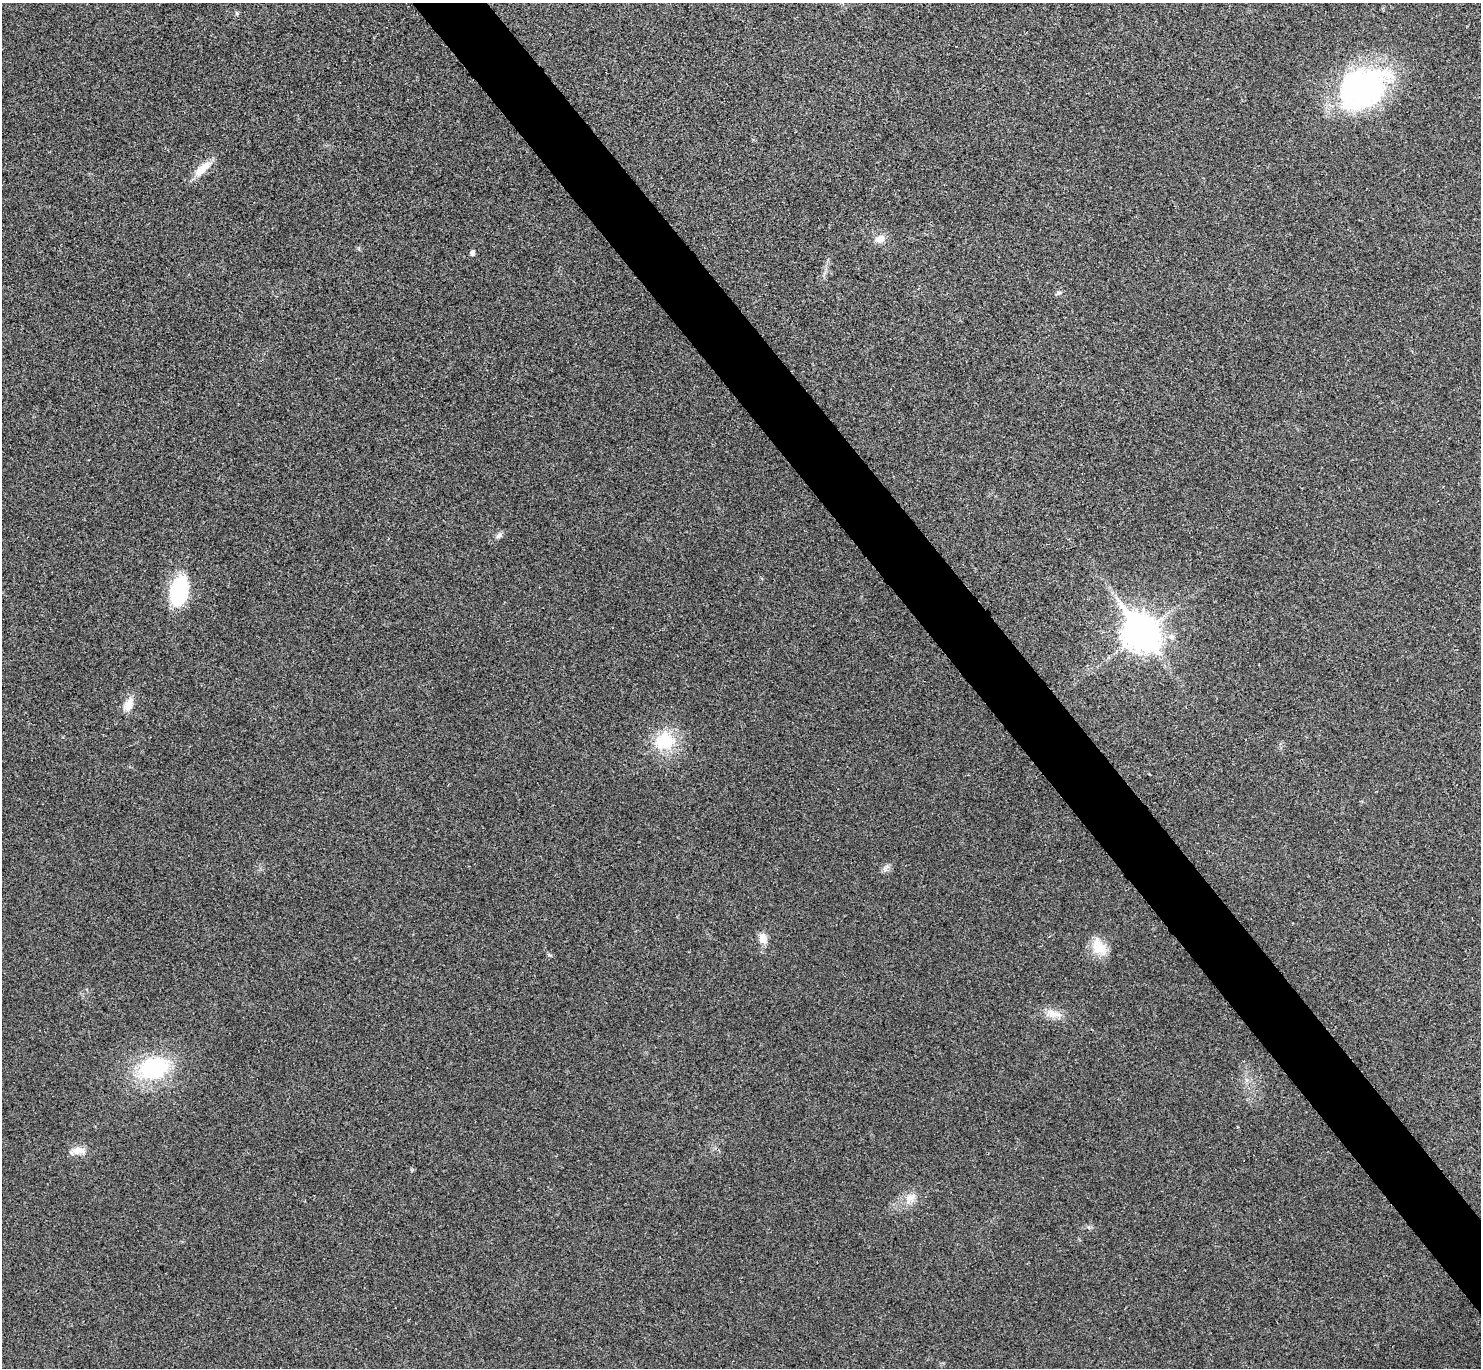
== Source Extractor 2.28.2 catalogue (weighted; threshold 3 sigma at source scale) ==
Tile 6 of 4 x 4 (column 2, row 2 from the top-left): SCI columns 1486-2964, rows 2894-4259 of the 5931 x 5927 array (HDU 1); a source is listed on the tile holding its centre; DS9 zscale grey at full resolution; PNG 1483 x 1370 px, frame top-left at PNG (2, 3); no overlay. Shown black and unused: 5% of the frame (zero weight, under 3 of 4 exposures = <1% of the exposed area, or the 3 px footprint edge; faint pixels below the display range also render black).
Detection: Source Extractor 2.28.2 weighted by HDU 2 'WHT'; one run over the whole footprint, this tile lists its part. Background 0.0202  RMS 0.0059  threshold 0.0267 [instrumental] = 3 sigma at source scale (4.5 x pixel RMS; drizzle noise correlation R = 1.50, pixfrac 1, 0.05/0.05 arcsec/px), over >= 5 px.
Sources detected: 19; all 19 listed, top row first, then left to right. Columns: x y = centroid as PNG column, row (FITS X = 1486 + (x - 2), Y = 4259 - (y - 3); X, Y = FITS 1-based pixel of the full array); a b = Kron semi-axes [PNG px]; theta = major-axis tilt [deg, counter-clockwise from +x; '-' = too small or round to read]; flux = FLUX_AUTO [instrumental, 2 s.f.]
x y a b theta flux
237 13 6 4 -89 0.85
1363 88 58 40 30 130
202 168 29 10 40 9.1
880 239 12 9 18 5.4
472 253 5 4 - 2.5
1058 293 7 6 - 1.5
499 535 10 7 48 2
179 591 29 16 79 51
1141 633 14 11 -52 1200
1171 637 10 8 -17 3.4
128 705 19 10 63 6.5
664 741 22 19 27 27
885 868 12 6 54 2.2
763 939 12 9 -67 5.7
1099 947 24 16 -59 12
1052 1013 21 11 -20 7.1
153 1068 35 25 16 53
78 1150 21 10 -3 5.9
910 1197 17 10 30 6.6
Unlisted compact peaks at least as high as the median listed source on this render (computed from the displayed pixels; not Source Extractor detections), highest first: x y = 549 955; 1247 1080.